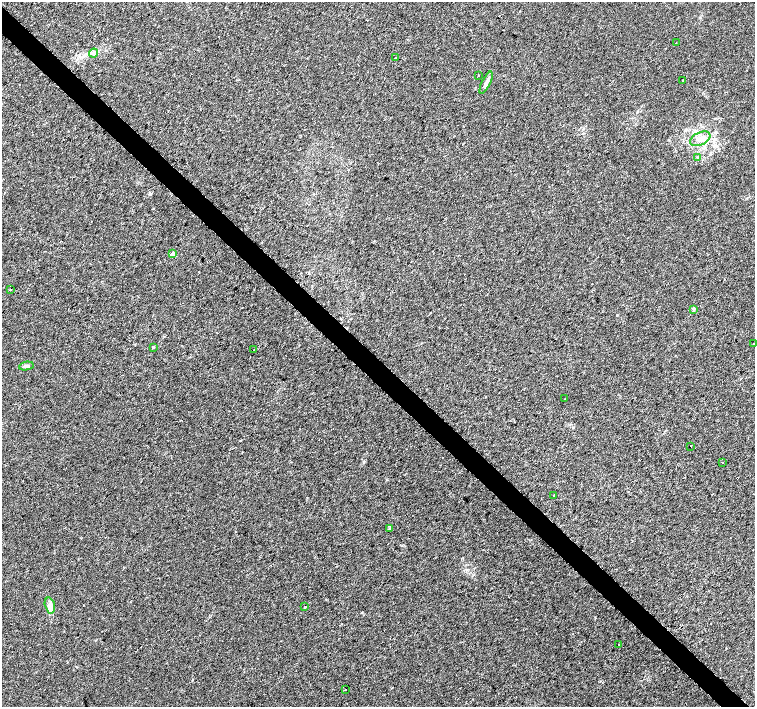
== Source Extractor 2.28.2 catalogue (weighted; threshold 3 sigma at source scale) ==
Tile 11 of 4 x 4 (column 3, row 3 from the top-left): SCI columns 3018-4523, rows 1633-3041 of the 6029 x 6018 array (HDU 1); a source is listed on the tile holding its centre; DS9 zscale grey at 2 x 2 block average (1 PNG px = mean of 2 x 2 image px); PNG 757 x 709 px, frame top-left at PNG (2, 2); each listed source drawn as its Kron ellipse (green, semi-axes under 4 px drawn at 4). Shown black and unused: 4% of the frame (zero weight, under 2 of 3 exposures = <1% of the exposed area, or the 3 px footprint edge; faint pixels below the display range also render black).
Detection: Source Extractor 2.28.2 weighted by HDU 2 'WHT'; one run over the whole footprint, this tile lists its part. Background 0.0207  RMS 0.0052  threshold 0.0236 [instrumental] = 3 sigma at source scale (4.5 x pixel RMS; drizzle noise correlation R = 1.50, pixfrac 1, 0.0396/0.0396 arcsec/px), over >= 5 px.
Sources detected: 24; all 24 listed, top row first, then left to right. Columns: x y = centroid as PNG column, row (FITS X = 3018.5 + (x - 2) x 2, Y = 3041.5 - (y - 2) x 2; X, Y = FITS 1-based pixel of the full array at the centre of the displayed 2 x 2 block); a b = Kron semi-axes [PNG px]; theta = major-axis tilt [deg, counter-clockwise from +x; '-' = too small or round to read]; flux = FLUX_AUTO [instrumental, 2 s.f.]
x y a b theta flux
676 43 2 2 - 0.68
94 53 5 3 - 1.8
395 58 3 2 - 0.94
479 75 2 2 - 1.5
683 80 3 2 - 0.76
486 83 12 3 64 4.9
700 139 11 6 25 8.5
698 157 4 3 - 1.3
173 254 3 2 - 8.5
10 289 2 2 - 3.4
694 309 4 2 - 1.2
754 344 2 2 - 1.4
153 347 3 2 - 1.5
253 350 2 2 - 2.2
26 366 7 3 11 2.5
564 399 2 2 - 0.69
691 446 2 2 - 1.9
723 462 2 2 - 0.55
554 495 2 2 - 1.4
390 529 4 3 - 1.2
50 605 8 5 -76 4.7
305 607 2 2 - 1.6
619 644 2 2 - 8.1
345 690 2 2 - 36
Diffuse or blended objects may show on this block-average render without a row.